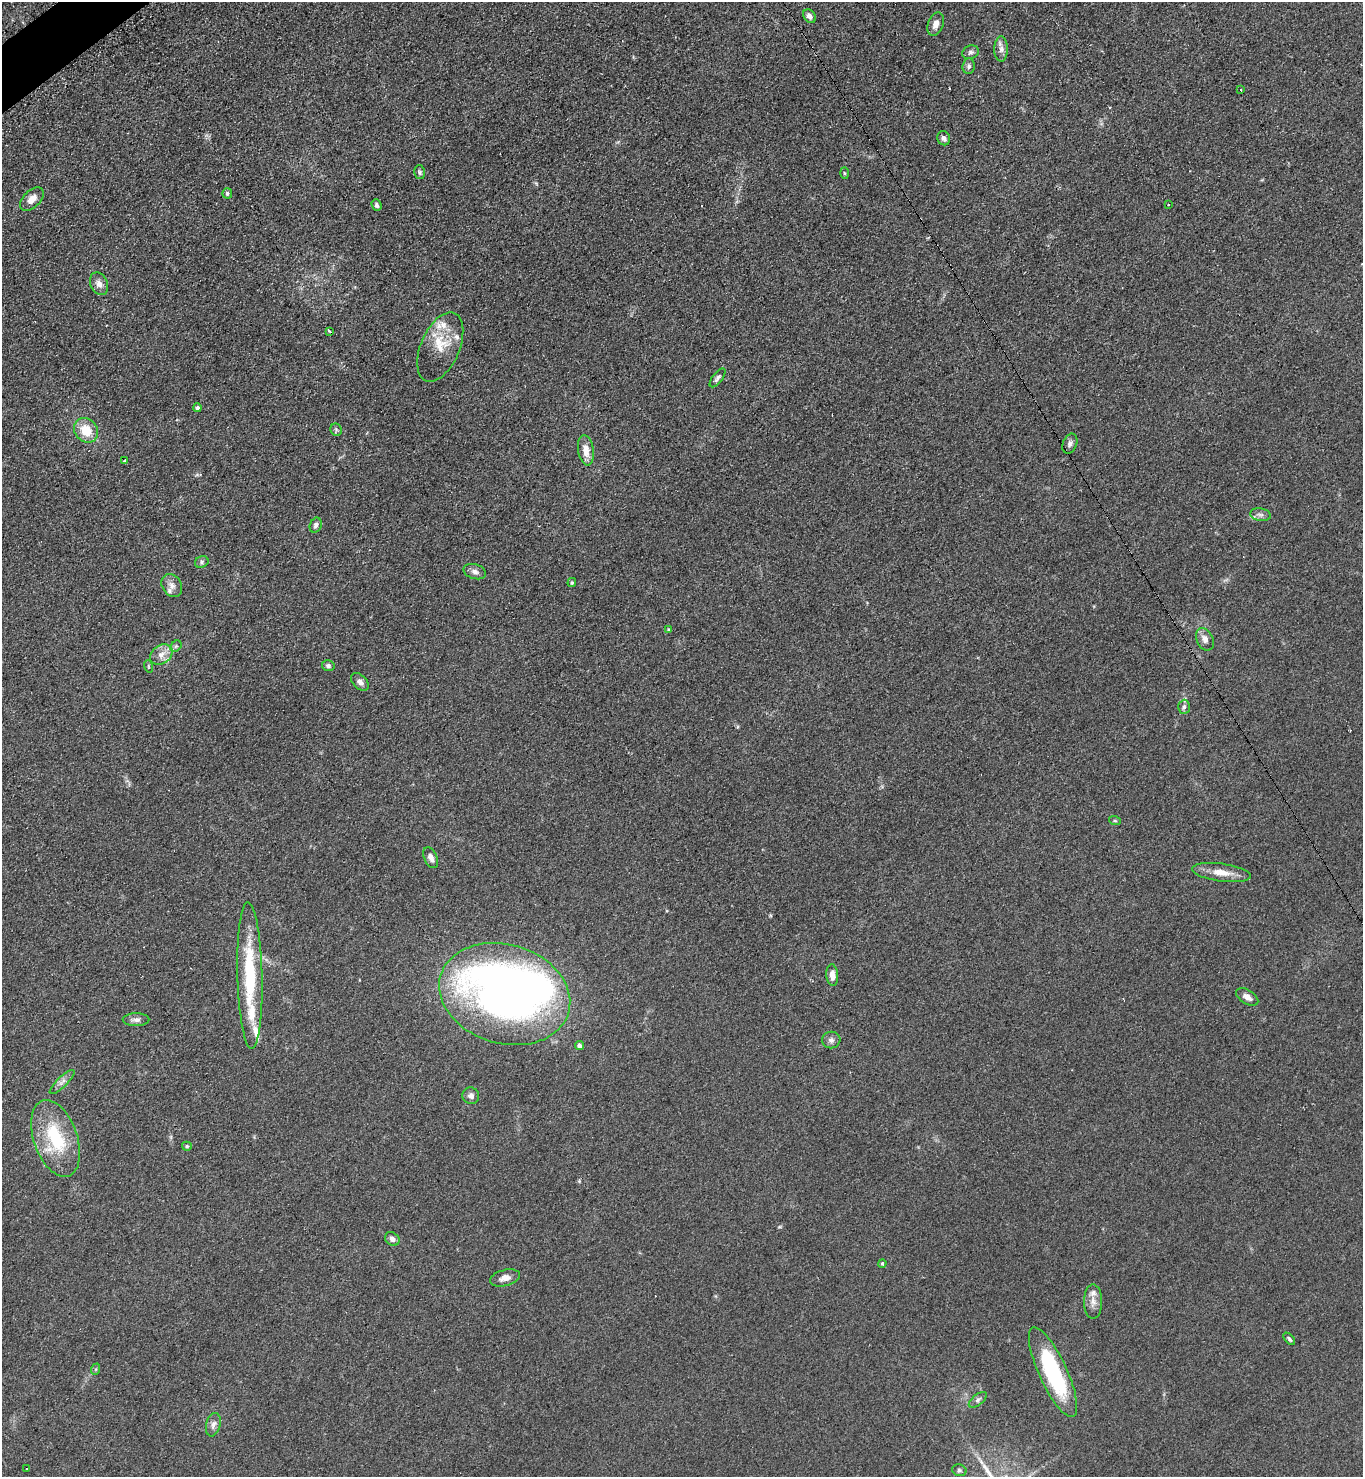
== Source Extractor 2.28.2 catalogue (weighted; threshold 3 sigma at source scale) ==
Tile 11 of 4 x 4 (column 3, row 3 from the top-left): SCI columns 2880-4240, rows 1492-2966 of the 5906 x 5921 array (HDU 1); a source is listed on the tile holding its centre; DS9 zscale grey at full resolution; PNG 1365 x 1479 px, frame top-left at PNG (2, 2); each listed source drawn as its Kron ellipse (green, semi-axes under 4 px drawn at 4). Shown black and unused: <1% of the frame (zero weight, under 2 of 3 exposures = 2% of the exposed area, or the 3 px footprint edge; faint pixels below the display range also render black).
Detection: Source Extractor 2.28.2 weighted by HDU 2 'WHT'; one run over the whole footprint, this tile lists its part. Background 0.1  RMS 0.012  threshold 0.0523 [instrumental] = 3 sigma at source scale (4.5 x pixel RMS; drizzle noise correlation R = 1.50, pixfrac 1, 0.05/0.05 arcsec/px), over >= 5 px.
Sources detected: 73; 2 inside a brighter object's white glare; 2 cosmic-ray / hot-pixel residue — neither listed nor drawn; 7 inside a brighter listed object's ellipse — not listed separately; the other 62 listed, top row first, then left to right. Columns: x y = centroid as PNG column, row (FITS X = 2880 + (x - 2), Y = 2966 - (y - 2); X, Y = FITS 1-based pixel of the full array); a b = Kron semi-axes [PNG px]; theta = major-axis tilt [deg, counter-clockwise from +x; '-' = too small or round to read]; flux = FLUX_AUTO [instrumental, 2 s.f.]
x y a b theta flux
809 16 7 5 -49 5.2
936 24 12 7 69 7.4
1001 49 12 6 -90 5.8
970 52 8 6 20 3.3
969 66 8 6 84 2.9
1241 90 3 2 - 0.85
944 138 7 6 - 3.4
420 172 7 5 -76 2.1
844 173 5 3 - 1.2
227 193 5 5 - 2.8
32 199 14 8 44 9.4
1168 204 3 2 - 1
376 205 6 4 -69 2.6
99 284 12 8 -65 6.8
330 331 3 3 - 5.4
440 347 37 19 67 32
718 378 11 5 51 3.5
197 408 4 4 - 3.4
86 430 13 11 -49 23
336 430 6 5 - 2
1070 444 10 7 67 3.9
586 450 15 7 -81 13
124 461 3 3 - 2.5
1260 515 10 6 -9 3.9
316 525 8 6 69 3.4
202 562 7 5 25 2.5
475 572 11 7 -16 5
572 583 4 4 - 1.5
172 585 12 9 -57 6.6
668 629 3 3 - 1.5
1205 639 12 8 -64 7.1
176 646 6 5 - 2.1
161 654 12 9 35 9.1
148 666 6 4 -72 1.3
328 666 6 5 - 3
360 682 11 7 -45 4.8
1184 707 7 6 - 3
1115 821 6 3 -19 1.3
431 858 11 6 -66 5.4
1221 873 29 9 -8 16
250 975 73 12 -88 88
832 975 11 6 -86 8.1
505 994 67 49 -17 840
1247 997 12 7 -32 6.5
136 1020 13 6 0 4.9
831 1040 9 8 - 4.1
579 1046 4 4 - 4.5
62 1082 16 5 44 5.2
471 1096 8 8 - 4.8
56 1138 40 22 -71 72
187 1146 5 4 - 1.8
392 1239 8 6 -38 4.8
882 1263 4 3 - 1.5
505 1278 15 8 14 7.9
1093 1302 17 9 -90 8.6
1289 1339 7 3 -46 1.9
96 1369 6 3 71 1.4
1053 1372 49 14 -65 120
978 1400 11 5 38 3.3
213 1425 12 7 75 5.4
27 1469 3 3 - 3.2
959 1470 7 5 -15 2.4